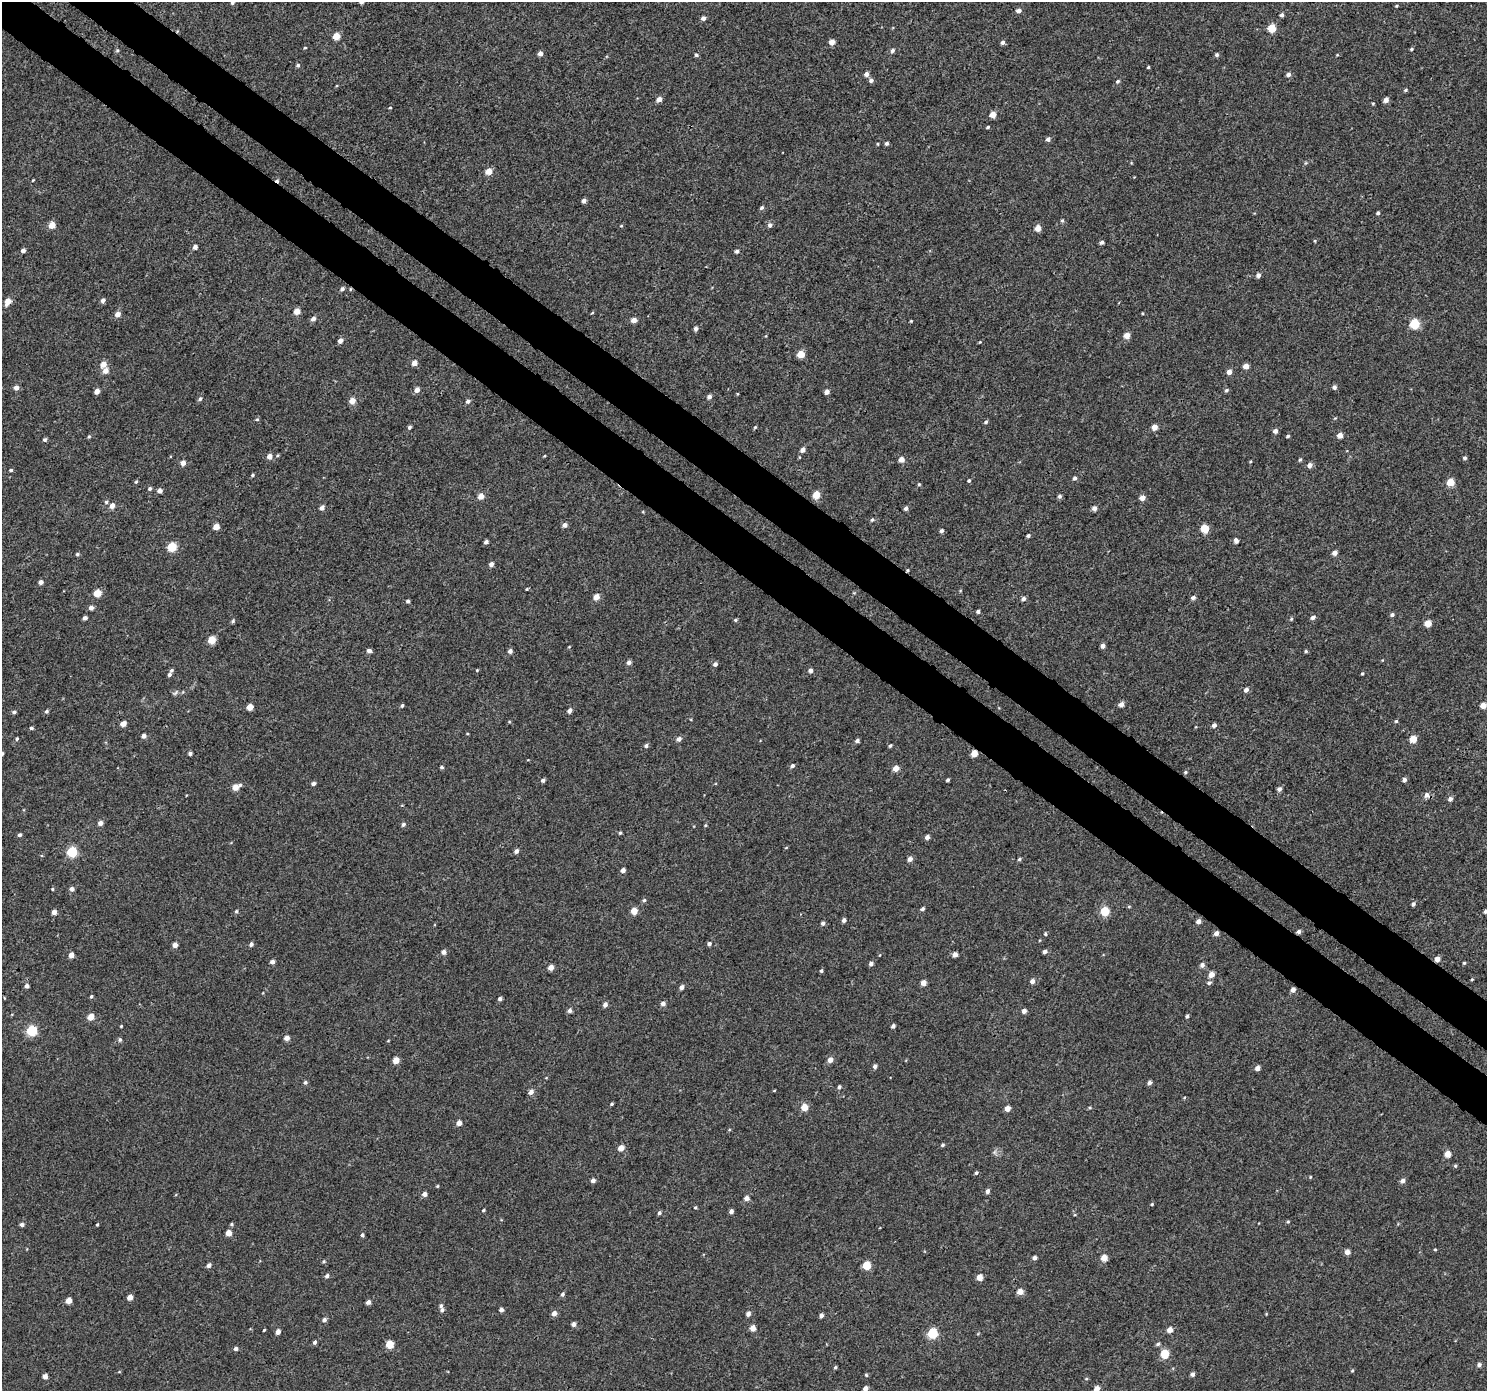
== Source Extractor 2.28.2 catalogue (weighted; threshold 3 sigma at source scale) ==
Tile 11 of 4 x 4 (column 3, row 3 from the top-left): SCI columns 3011-4495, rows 1611-2999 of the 6026 x 6065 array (HDU 1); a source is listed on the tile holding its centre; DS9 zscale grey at full resolution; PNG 1489 x 1393 px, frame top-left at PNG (2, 2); no overlay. Shown black and unused: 7% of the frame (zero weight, under 3 of 4 exposures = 5% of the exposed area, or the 3 px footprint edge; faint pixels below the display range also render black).
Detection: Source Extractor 2.28.2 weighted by HDU 2 'WHT'; one run over the whole footprint, this tile lists its part. Background 0.00277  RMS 0.0022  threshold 0.00975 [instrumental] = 3 sigma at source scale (4.5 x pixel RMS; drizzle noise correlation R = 1.50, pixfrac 1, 0.0396/0.0396 arcsec/px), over >= 5 px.
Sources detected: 338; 3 cosmic-ray / hot-pixel residue — not listed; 1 inside a brighter listed object's ellipse — not listed separately; the other 334 listed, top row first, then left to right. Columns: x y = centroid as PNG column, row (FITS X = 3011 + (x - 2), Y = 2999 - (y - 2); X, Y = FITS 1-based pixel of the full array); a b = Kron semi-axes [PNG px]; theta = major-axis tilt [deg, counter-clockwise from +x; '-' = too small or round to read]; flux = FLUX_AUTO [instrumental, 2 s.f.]
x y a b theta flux
232 2 6 4 47 0.41
1397 6 4 3 - 0.23
1019 11 5 4 - 0.88
1282 15 4 4 - 0.59
703 18 4 4 - 0.89
1272 28 5 5 - 7.2
336 36 5 4 - 4.6
832 42 4 4 - 1.8
1003 42 5 4 - 0.64
305 48 4 3 - 0.22
1411 49 4 3 - 0.32
117 50 5 4 - 0.29
892 50 6 5 - 0.58
540 53 4 4 - 1.3
696 55 5 5 - 0.35
1217 55 5 4 - 0.45
1337 55 3 3 - 0.16
298 65 5 5 - 0.38
1148 67 3 3 - 0.26
866 74 5 4 - 1.1
1288 74 5 4 - 0.71
871 80 5 5 - 0.63
1118 81 5 4 - 0.42
1406 90 5 4 - 0.29
659 99 5 4 - 1.4
1386 100 4 4 - 1.2
1373 103 4 4 - 0.21
390 107 4 2 - 0.2
993 115 5 5 - 2.2
988 127 4 3 - 0.29
1048 139 5 4 - 0.72
886 143 4 4 - 0.49
1305 163 5 3 - 0.25
489 171 5 4 - 2.6
33 180 4 3 - 0.16
584 201 4 4 - 0.85
762 208 6 4 44 0.43
1378 213 4 4 - 0.39
1062 220 5 4 - 0.32
52 225 5 5 - 2.7
770 225 6 5 - 0.65
621 226 4 4 - 0.2
1038 228 4 4 - 2.8
1315 241 5 3 - 0.19
1102 242 5 4 - 0.53
195 247 4 4 - 0.89
23 251 4 4 - 0.87
737 251 4 4 - 0.51
1258 275 4 4 - 0.82
8 301 6 5 - 2.7
103 301 5 4 - 0.76
297 311 4 4 - 2.6
592 313 5 3 - 0.19
1142 313 4 2 - 0.18
117 314 5 5 - 1.5
313 319 5 4 - 0.99
634 320 4 4 - 1.7
911 321 4 3 - 0.18
1414 324 5 5 - 11
696 329 5 4 - 0.7
1127 335 5 4 - 2.5
340 341 5 4 - 0.99
980 342 4 3 - 0.18
801 354 5 4 - 4.5
414 363 5 4 - 1.7
103 364 5 5 - 2.1
1246 366 4 4 - 1.7
105 371 5 5 - 1.8
1229 372 4 4 - 1.4
1334 387 5 4 - 0.69
16 388 5 4 - 1.2
417 390 5 4 - 1.5
1226 390 5 5 - 0.4
97 391 4 4 - 1.5
827 391 5 4 - 1
709 397 5 4 - 0.86
200 399 5 5 - 0.43
352 401 5 4 - 2.5
468 401 5 5 - 0.54
257 419 5 4 - 0.33
986 422 5 4 - 0.34
409 427 4 4 - 0.49
755 427 4 4 - 0.25
1154 427 4 4 - 2
1275 431 5 5 - 0.84
1340 435 5 4 - 1.5
1288 436 4 3 - 0.37
89 437 5 4 - 0.28
45 440 4 4 - 0.47
803 449 5 4 - 1.2
269 456 5 5 - 1.6
544 456 4 3 - 0.19
1465 458 5 4 - 0.42
901 459 4 4 - 1.9
1300 460 5 4 - 0.31
1251 461 4 3 - 0.2
183 463 5 4 - 1.4
1310 465 5 4 - 1.1
11 470 4 3 - 0.33
252 475 5 3 - 0.31
1075 478 5 5 - 0.58
969 480 4 4 - 0.34
136 482 5 4 - 0.3
1450 482 5 5 - 5.1
919 484 5 4 - 0.28
150 489 5 4 - 0.44
160 491 4 4 - 1.1
816 495 5 4 - 4.6
481 496 4 4 - 2.5
1060 496 5 5 - 0.54
1142 498 5 5 - 1.5
106 502 5 4 - 0.34
112 506 5 5 - 1.2
322 508 5 5 - 0.91
906 508 4 4 - 0.68
1094 508 5 4 - 1
872 520 5 4 - 0.34
565 525 4 4 - 1.1
216 527 4 4 - 2.7
1204 528 5 5 - 6.5
942 531 4 4 - 0.6
1028 536 4 3 - 0.42
1236 541 5 4 - 0.83
486 542 4 4 - 0.69
172 547 5 5 - 11
1335 553 4 4 - 1.5
77 554 4 4 - 0.38
491 564 4 4 - 0.82
41 582 4 4 - 1.1
527 589 4 3 - 0.19
97 593 5 5 - 4.9
596 597 4 4 - 2.5
1193 597 5 4 - 0.67
1023 599 5 4 - 0.69
408 601 4 3 - 0.42
91 608 5 4 - 0.91
978 611 4 4 - 0.49
1392 615 5 4 - 0.51
1313 617 5 4 - 0.73
85 618 4 4 - 0.65
1291 619 5 4 - 0.29
736 620 5 4 - 0.29
233 621 5 4 - 0.37
1428 623 5 5 - 3.2
211 640 5 5 - 4.7
1103 646 4 4 - 0.98
569 647 5 3 - 0.16
369 651 5 4 - 0.86
510 651 4 4 - 0.83
1306 651 4 4 - 0.29
629 663 5 4 - 0.83
715 664 4 4 - 0.74
171 670 5 4 - 0.38
477 670 3 3 - 0.19
810 670 4 4 - 0.8
1362 673 4 3 - 0.25
169 675 4 4 - 0.51
1246 690 6 5 - 0.7
175 693 9 3 34 0.38
1121 704 5 5 - 1.2
1483 705 4 4 - 2.2
402 706 5 3 - 0.35
250 707 4 4 - 3.1
46 711 5 4 - 0.42
569 711 5 4 - 0.87
14 712 5 4 - 0.47
1396 721 4 4 - 0.28
123 724 4 4 - 2.1
1214 725 4 4 - 0.91
31 728 4 3 - 0.4
467 733 4 2 - 0.18
144 736 4 4 - 0.85
17 739 4 4 - 0.32
679 739 6 5 - 0.78
1413 739 5 4 - 4.2
857 741 4 4 - 0.65
646 746 5 4 - 0.51
890 746 5 4 - 0.31
190 753 4 3 - 0.58
2 754 4 3 - 0.43
974 754 4 4 - 2.9
792 766 5 4 - 0.68
442 767 5 4 - 0.36
896 769 4 4 - 2.3
1185 772 5 4 - 0.28
543 780 5 4 - 0.57
948 780 4 3 - 0.44
1404 780 5 4 - 0.72
313 783 4 4 - 0.64
236 787 6 4 28 3
1279 789 5 5 - 0.72
1427 795 7 6 - 0.93
1450 799 5 5 - 0.75
100 823 5 4 - 1.1
403 824 5 5 - 0.48
705 825 4 4 - 0.22
620 833 4 3 - 0.3
20 835 5 4 - 0.48
927 837 4 4 - 0.88
516 851 5 4 - 0.83
72 852 5 5 - 15
910 859 5 4 - 1.1
1019 859 5 4 - 0.35
623 870 4 4 - 1.1
52 889 4 3 - 0.23
72 889 5 5 - 0.86
644 900 5 4 - 0.36
1413 904 5 4 - 0.54
1129 907 5 3 - 0.21
922 909 4 4 - 0.55
236 911 5 4 - 0.32
634 911 4 4 - 3.2
1105 911 5 5 - 8.7
1485 911 5 4 - 0.49
54 912 4 4 - 1.2
844 920 4 4 - 0.74
1198 921 4 4 - 1
823 923 5 5 - 0.53
1299 932 5 4 - 0.63
1216 933 5 4 - 0.94
1045 934 4 4 - 0.33
251 944 4 4 - 0.66
709 944 4 4 - 0.57
175 945 4 4 - 1.6
1045 951 4 4 - 0.79
444 952 5 5 - 0.92
955 954 4 4 - 1.3
71 955 5 4 - 1.2
1437 959 4 4 - 1.6
272 962 4 4 - 0.86
1464 963 4 4 - 0.25
871 964 5 4 - 0.67
1202 965 5 4 - 0.85
551 967 4 4 - 1.9
821 971 4 3 - 0.36
1211 975 5 4 - 1.9
1472 979 3 3 - 0.22
1032 981 5 5 - 0.94
923 983 4 4 - 1.7
1209 983 5 5 - 0.48
27 986 5 4 - 0.68
682 987 5 4 - 0.89
1293 990 4 4 - 1.1
91 996 4 4 - 0.32
500 999 4 4 - 0.63
663 1003 5 4 - 0.94
605 1005 4 4 - 0.96
570 1010 5 5 - 0.76
1024 1011 4 4 - 1
1187 1016 4 3 - 0.41
91 1017 5 4 - 3
121 1026 3 3 - 0.19
893 1026 4 4 - 0.66
32 1031 5 5 - 16
287 1038 4 4 - 1.4
120 1040 5 4 - 0.45
388 1041 4 3 - 0.17
396 1060 4 4 - 3.3
830 1060 5 4 - 1.5
875 1066 4 4 - 0.8
1257 1068 4 4 - 1.2
305 1082 5 5 - 0.43
1149 1083 5 4 - 0.78
839 1087 4 4 - 0.44
774 1091 5 3 - 0.16
531 1092 5 4 - 1.2
612 1104 3 3 - 0.31
804 1107 4 4 - 3.7
1090 1108 5 3 - 0.25
1007 1109 4 4 - 2.1
459 1123 4 4 - 1.6
943 1145 5 4 - 0.34
621 1148 4 4 - 2.2
1447 1154 4 4 - 2.7
1455 1166 5 4 - 0.3
976 1173 5 4 - 0.37
1310 1177 4 3 - 0.18
593 1180 4 4 - 0.93
1403 1181 5 5 - 0.85
437 1186 4 3 - 0.22
987 1191 5 4 - 0.77
424 1194 4 4 - 1.1
747 1198 5 4 - 1.2
1152 1204 4 3 - 0.22
695 1207 4 3 - 0.27
483 1210 4 3 - 0.27
731 1211 4 4 - 0.81
659 1213 5 4 - 0.47
1288 1222 4 4 - 0.25
97 1224 4 3 - 0.24
232 1224 5 4 - 0.31
22 1225 4 4 - 0.7
228 1233 4 4 - 2.6
362 1235 5 4 - 0.37
1435 1249 4 3 - 0.22
1347 1252 4 4 - 1.3
1034 1258 4 4 - 0.79
1104 1258 4 4 - 2.8
324 1261 5 4 - 0.28
209 1265 4 4 - 0.91
867 1265 5 5 - 6.3
327 1276 5 4 - 0.63
980 1277 5 4 - 2.2
1020 1292 5 4 - 2.2
563 1294 5 4 - 0.51
130 1297 4 4 - 2.1
69 1300 4 4 - 2.3
368 1302 5 4 - 0.77
442 1310 6 5 - 0.54
501 1310 4 4 - 0.9
554 1313 5 5 - 1.3
748 1314 5 4 - 0.92
821 1315 4 4 - 0.74
324 1320 5 4 - 0.7
573 1324 4 4 - 0.82
753 1328 4 4 - 1.9
264 1330 3 3 - 0.21
1170 1330 5 4 - 1.7
278 1332 4 4 - 1.2
932 1333 5 5 - 16
315 1342 4 4 - 0.47
389 1344 5 5 - 5.3
1158 1344 6 4 29 0.42
236 1349 4 4 - 0.65
1165 1354 5 5 - 8.3
1479 1365 5 5 - 0.66
835 1367 4 3 - 0.33
1352 1371 4 4 - 0.23
119 1372 5 3 - 0.18
1192 1374 5 4 - 0.64
866 1375 4 4 - 0.28
45 1376 4 4 - 1.2
865 1389 4 4 - 1
1097 1389 5 4 - 2
Overlapping masked pixels (flux is a lower limit): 5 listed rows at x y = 974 754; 1299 932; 1216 933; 1437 959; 1293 990
Isophote crosses this tile's border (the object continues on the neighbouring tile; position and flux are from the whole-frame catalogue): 5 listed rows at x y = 232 2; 2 754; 1485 911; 865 1389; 1097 1389